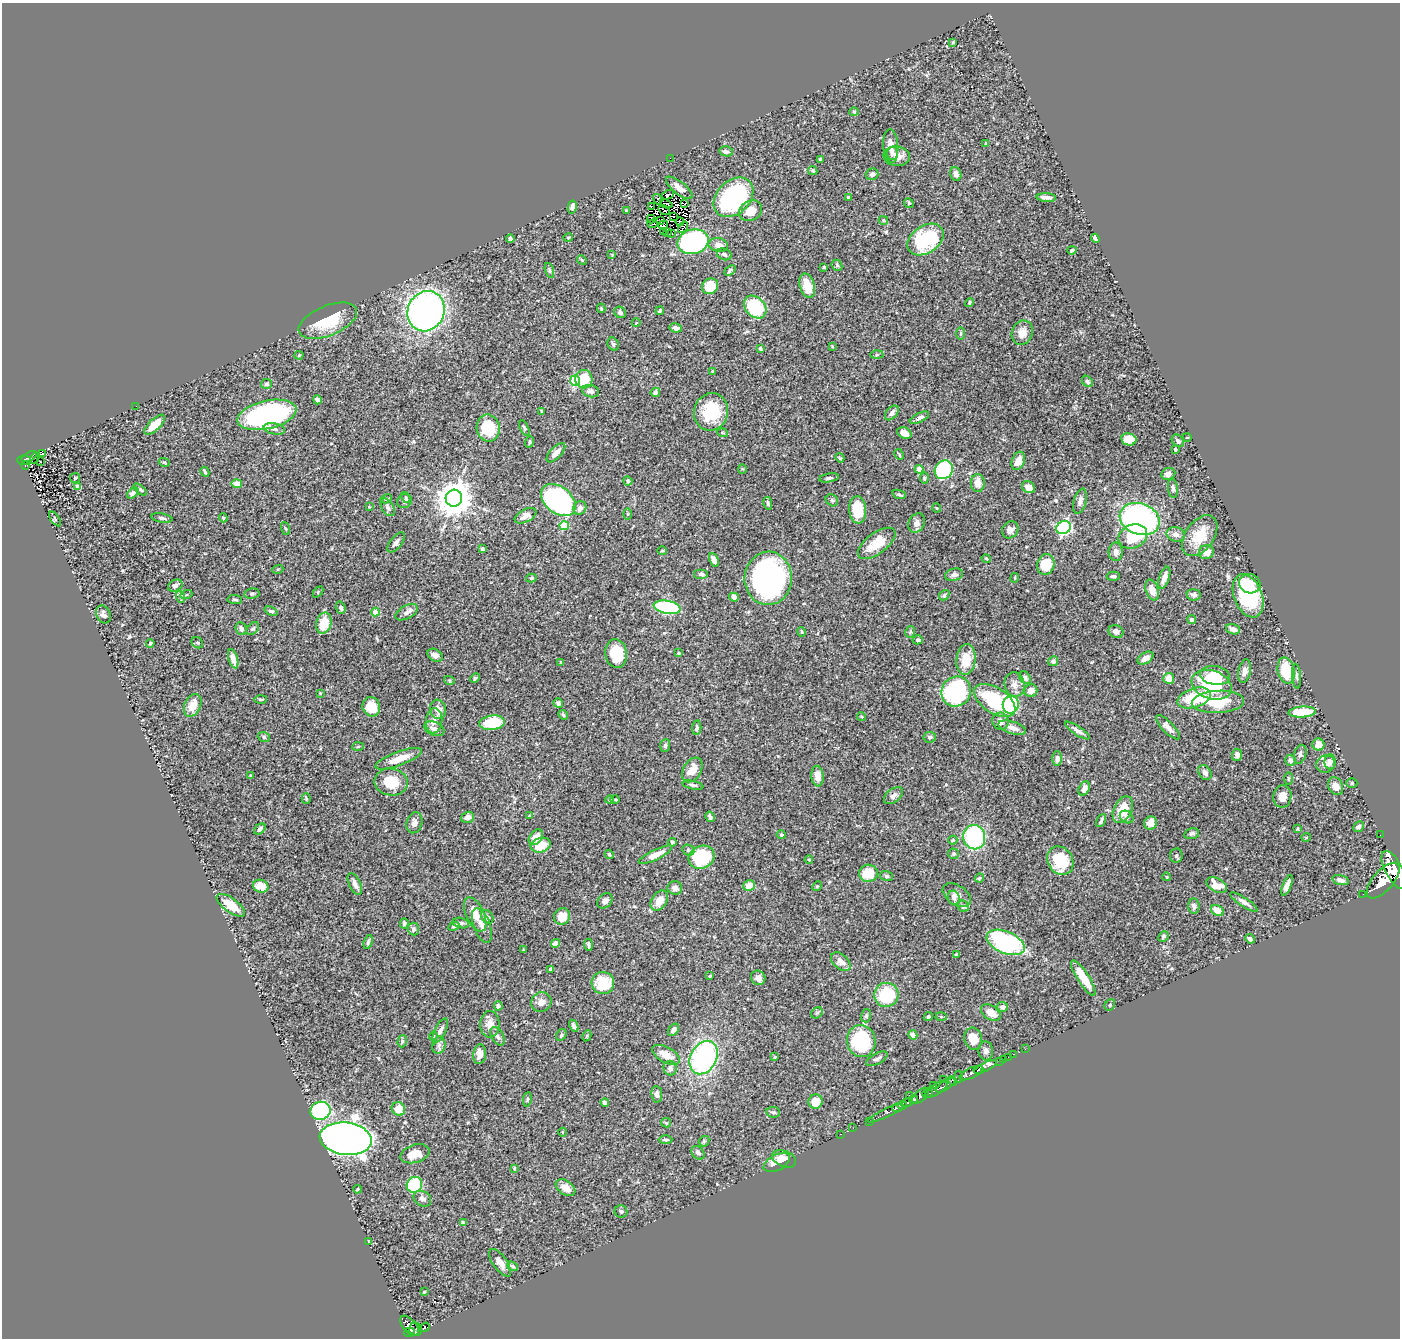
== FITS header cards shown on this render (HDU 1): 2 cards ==
NAXIS1  =                 1398
NAXIS2  =                 1336

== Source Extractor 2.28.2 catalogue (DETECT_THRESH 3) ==
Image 1398 x 1336 px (HDU 1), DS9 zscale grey, 1 PNG px = 1 image px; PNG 1402 x 1340 px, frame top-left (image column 1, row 1336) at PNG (2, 3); each listed source drawn as its Kron ellipse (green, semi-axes under 4 px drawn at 4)
Background 0.466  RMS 0.022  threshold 0.0671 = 3 sigma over >= 5 px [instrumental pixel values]
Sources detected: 428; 5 with non-positive FLUX_AUTO (blend fragments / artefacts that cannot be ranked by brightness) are neither listed nor drawn; the other 423 listed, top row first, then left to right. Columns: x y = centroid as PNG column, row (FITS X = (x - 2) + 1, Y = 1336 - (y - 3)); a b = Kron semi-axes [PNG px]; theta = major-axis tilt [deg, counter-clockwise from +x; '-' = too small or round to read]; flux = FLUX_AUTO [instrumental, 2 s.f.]
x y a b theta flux
953 42 3 3 - 1.8
854 112 4 4 - 1.7
986 143 4 3 - 2.3
891 146 17 7 -85 14
726 151 7 5 -11 4.5
892 153 6 5 - 3.9
897 156 13 9 -5 13
670 158 2 2 - 47
820 159 3 3 - 1.7
813 171 5 4 - 2.3
872 174 6 5 - 5.4
956 174 7 5 -71 6.4
679 188 16 6 -39 12
668 195 6 3 26 3.6
733 197 23 16 44 200
849 197 3 3 - 2.9
1046 197 10 4 -4 6.7
658 199 6 3 -59 4.4
909 203 5 4 - 1.9
666 204 6 2 -23 1.8
685 204 3 2 - 1.3
651 206 3 2 - 1.5
572 207 7 4 79 7.2
664 210 6 2 -35 2.4
626 211 3 2 - 1
751 211 12 9 31 23
673 216 3 2 - 3.7
651 219 4 3 - 2.2
883 220 5 4 - 1.8
661 221 2 2 - 1.3
680 222 4 3 - 0.71
653 224 5 2 - 1.6
663 225 5 2 - 1.6
683 227 6 3 57 7.2
663 231 2 2 - 1.5
667 232 3 2 - 3.5
671 233 2 2 - 2.7
568 238 5 3 - 1.7
1095 238 5 3 - 2.6
510 239 4 3 - 3
925 239 20 13 34 120
693 242 16 12 14 290
718 245 10 6 -12 13
1072 250 4 3 - 2.7
724 254 7 5 -21 4.1
612 255 3 2 - 1.1
582 260 5 4 - 2
837 265 6 5 - 2.3
824 267 3 3 - 1.7
549 270 8 3 -71 2.5
730 270 6 3 39 2.7
710 286 8 7 - 39
807 286 12 7 -73 20
969 302 5 3 - 2.2
755 307 12 9 -47 94
601 308 5 3 - 2.2
426 311 20 18 66 700
660 311 4 2 - 2.1
620 312 6 5 - 3.8
328 321 31 15 22 56
636 323 4 3 - 0.98
676 328 6 4 -9 5.3
1022 333 12 10 71 14
961 334 6 3 89 2.3
613 344 7 5 -63 3.1
832 346 4 3 - 1.2
760 349 4 3 - 2.2
299 355 4 4 - 1.4
877 355 6 4 2 2.4
712 371 3 3 - 1.6
584 379 9 8 - 49
575 381 5 5 - 120
1087 381 6 5 - 3
267 384 5 5 - 3
591 391 8 6 -14 6.3
655 392 5 4 - 4.1
317 400 4 3 - 3.1
136 406 2 2 - 6.9
542 411 4 3 - 1.9
711 412 19 17 73 63
892 413 8 5 50 5.8
267 415 30 14 13 290
919 418 10 4 27 5
155 425 13 5 44 23
488 428 13 11 -78 68
524 428 8 4 -65 2.4
274 429 11 5 -10 5.1
723 433 5 3 - 1.6
904 433 7 5 -24 10
1187 437 4 3 - 1.1
1129 439 8 6 -11 24
1178 441 7 5 -47 4.6
529 442 6 4 71 2.4
1175 449 3 3 - 2.2
556 453 12 5 47 10
43 454 4 2 - 1.8
899 454 6 3 -62 1.8
29 457 9 3 28 48
35 458 6 2 81 1.8
840 458 5 3 - 1.5
24 460 7 4 -3 81
1018 461 9 6 68 12
40 462 3 2 - 1.7
164 462 5 4 - 1.6
25 465 3 2 - 14
742 469 4 4 - 1.5
919 469 4 4 - 26
944 470 10 8 52 160
205 472 5 3 - 2.4
1168 474 7 6 - 8.6
75 478 5 5 - 2.3
829 478 10 4 9 3.5
924 478 5 4 - 2.6
628 481 4 4 - 2.6
978 483 9 7 -88 13
237 484 5 4 - 12
78 487 4 4 - 13
1029 487 7 5 -34 13
1173 488 10 5 -84 4.2
140 490 8 4 -39 2.9
133 493 7 4 39 5.7
899 494 7 3 -17 2.2
406 497 6 4 -59 2
454 498 8 8 - 3300
386 499 6 4 27 2
558 500 20 13 -39 320
832 500 7 5 -43 3
404 501 7 6 - 4.1
1080 501 13 6 76 7.6
768 503 6 3 -79 2.6
369 507 4 3 - 1.1
388 507 9 6 -59 5
580 508 7 6 - 7.3
937 508 4 3 - 1.1
858 510 13 8 -85 42
628 514 5 4 - 1.5
526 516 11 6 26 9.8
162 518 11 4 -9 3.9
223 518 4 4 - 1.6
55 519 8 4 -55 2.1
1140 519 20 15 -20 330
917 523 10 7 62 8.5
564 526 5 4 - 46
285 528 7 3 -71 1.8
1064 528 7 6 - 340
1010 530 9 7 53 8
1176 534 9 7 -19 6.9
1133 536 15 11 23 60
1200 536 23 14 54 40
396 542 12 5 52 5.9
877 543 22 10 37 34
482 549 3 3 - 3.9
662 551 5 3 - 1.6
1116 552 9 7 87 9.6
1206 552 8 7 - 13
986 559 5 3 - 1.6
714 560 7 4 -63 13
1046 564 10 8 75 42
278 569 5 3 - 1.4
701 574 7 5 0 3.3
954 575 9 6 13 6.1
1113 576 6 4 -1 3.7
531 578 5 4 - 2
768 578 26 23 86 370
1015 578 5 2 - 1.5
1164 578 11 5 72 11
1250 584 11 9 -20 16
175 586 7 5 27 5.1
1152 590 11 6 -72 16
318 592 6 4 47 1.9
252 594 7 5 8 2.9
186 595 6 3 19 1.9
944 595 6 4 49 2.5
1194 595 7 5 -7 4.5
1248 596 22 14 -69 99
181 597 6 4 -71 2.3
734 597 5 4 - 7.2
235 600 7 3 -5 2.1
667 607 13 6 -10 200
341 608 6 4 -71 4.1
271 611 7 4 -23 3.3
375 612 4 4 - 25
407 612 12 6 29 7.1
103 614 9 7 -63 5.8
1192 620 4 4 - 4.8
324 623 10 7 74 34
241 629 7 5 -67 5.7
253 629 7 5 45 2.8
1233 629 7 5 -16 8.2
802 632 5 3 - 1.8
910 632 6 4 76 2.2
1116 632 8 6 -22 6.8
918 640 5 4 - 3.1
150 643 4 3 - 2
197 643 6 5 - 2.6
679 653 3 3 - 1.7
616 654 14 10 -81 45
435 655 8 6 -31 5.7
1145 658 9 5 32 8.7
233 659 10 4 -74 13
966 659 15 9 83 32
1053 661 5 4 - 4.9
561 662 4 3 - 1.3
1286 670 13 8 -77 55
1245 671 12 6 79 8.6
1215 675 15 9 -8 30
1297 676 12 4 -85 3.9
475 678 5 3 - 2
1025 678 7 5 -50 3.5
1169 678 5 5 - 17
449 680 5 3 - 1.7
1014 684 12 10 -76 10
1212 685 20 14 -19 110
1031 691 6 6 - 11
956 692 15 14 - 200
320 693 3 3 - 1.1
1194 698 17 9 18 65
261 699 6 3 1 2
995 700 23 12 -33 120
1218 702 26 11 3 67
558 703 5 4 - 2.9
193 705 12 8 66 19
1011 705 9 8 - 100
371 707 10 8 -67 27
438 709 10 8 -75 12
1302 712 14 5 4 40
563 715 5 4 - 2.2
862 717 4 3 - 1.3
434 721 12 8 85 13
1000 721 8 8 - 8.8
492 723 13 7 6 59
1168 727 16 5 -45 9.1
697 728 7 4 83 3.4
1012 728 14 6 -17 12
434 729 10 6 -24 10
1077 730 14 4 -34 6.3
264 737 6 5 - 3
930 737 6 5 - 3.9
665 745 6 5 - 2.8
1318 745 6 6 - 17
358 747 6 4 3 1.7
1300 754 10 6 73 4.2
1237 755 6 5 - 7.4
1057 758 7 5 89 6.3
399 759 24 7 20 23
1290 760 5 5 - 5.6
1330 762 7 5 90 5.4
1326 764 9 8 - 13
692 770 13 9 58 20
1205 773 8 6 -53 6.2
250 775 4 3 - 1.3
817 776 10 6 -83 12
1288 779 6 3 -90 1.8
391 782 17 13 -10 37
1352 783 5 5 - 2.4
693 785 11 3 -13 3.3
1336 786 9 7 -64 12
1084 789 7 5 63 8.8
893 796 11 6 38 6
1282 796 11 9 80 14
306 798 5 4 - 1.8
615 799 5 2 - 1.9
610 800 4 4 - 2.6
1123 810 14 9 63 38
529 816 4 4 - 1.2
468 817 7 5 19 7.7
710 817 5 3 - 3
1127 817 7 6 - 3.5
1101 821 7 3 63 3.1
414 823 10 7 74 8.2
1151 823 7 6 - 9.3
1358 827 6 5 - 4.1
260 829 6 4 42 4.1
1297 829 4 4 - 1.5
1192 834 7 5 15 4.1
781 835 4 4 - 1.8
1380 835 2 2 - 4.6
536 837 9 6 54 14
974 837 12 11 - 160
1306 837 5 3 - 1.1
953 840 4 4 - 1.8
672 842 4 3 - 2.6
541 845 10 7 17 35
688 850 6 5 - 2.7
609 854 4 4 - 2.5
953 854 5 5 - 2.7
655 855 18 5 26 18
1176 855 7 6 - 3
701 857 13 11 26 95
809 860 4 3 - 1.1
1060 861 15 12 -55 56
1394 870 21 8 -62 2500
868 873 9 8 - 36
887 876 6 5 - 2.5
1167 877 4 3 - 1.1
979 878 5 3 - 2
1340 880 8 4 -16 6
1383 881 22 10 49 3100
355 884 12 6 -65 8.7
1217 885 11 6 -29 18
1287 885 11 4 68 9.3
261 886 8 6 -17 15
749 886 6 5 - 17
817 886 5 4 - 1.7
675 888 7 7 - 5.8
1363 894 2 2 - 5.5
957 895 16 9 -33 10
954 898 7 6 - 3.9
605 901 8 6 45 5.8
659 901 11 7 56 18
1244 902 16 4 -33 7.3
231 905 17 7 -36 30
963 906 6 5 - 3
1194 906 7 5 -85 5.6
1217 910 7 5 -32 15
475 914 18 9 -66 22
562 916 8 7 - 24
487 917 7 5 -58 4.5
404 923 5 4 - 3.5
461 923 8 5 -14 3.6
482 925 18 8 -70 11
454 926 6 4 27 2.3
414 929 6 5 - 4
1163 937 5 4 - 2.3
1250 939 5 4 - 4.9
368 942 7 4 74 3.1
1006 942 20 11 -23 180
555 943 4 4 - 8.8
588 945 6 3 -86 3.5
523 950 3 2 - 1.1
956 955 3 3 - 2.5
841 962 11 7 -42 11
551 969 4 3 - 2.6
710 976 3 2 - 1.6
758 978 7 7 - 9.7
1083 978 20 6 -57 36
603 983 11 11 - 51
886 995 12 12 - 72
541 1002 10 9 - 8.7
1110 1005 6 5 - 2.1
498 1006 4 4 - 4.6
1003 1007 5 5 - 5.7
817 1013 6 5 - 2.1
991 1013 11 7 -33 15
866 1016 7 5 73 3
928 1017 5 4 - 2.7
941 1017 5 3 - 1.5
490 1024 13 10 90 14
574 1026 6 4 -62 5.3
674 1030 7 4 51 5
440 1031 13 5 63 6.7
561 1035 6 4 61 2.8
913 1035 5 4 - 8.4
433 1036 4 4 - 1.6
497 1036 10 6 -60 4.6
587 1036 6 4 62 1.8
973 1039 11 8 -75 23
402 1041 6 4 71 2.3
861 1041 16 14 -81 120
439 1045 9 6 78 4.7
1025 1049 2 2 - 7.4
986 1051 9 7 -85 6
480 1054 10 6 85 13
1014 1054 2 2 - 6.3
666 1055 15 7 -29 18
775 1057 4 3 - 1.3
1008 1057 2 2 - 6.2
704 1058 17 13 63 290
877 1059 12 5 29 4.6
1003 1059 2 2 - 10
999 1061 2 2 - 11
985 1067 12 4 27 350
670 1068 7 6 - 5.5
979 1070 5 3 - 330
971 1073 12 5 27 560
959 1076 6 3 -85 100
943 1079 3 2 - 18
952 1081 5 3 - 130
933 1085 3 2 - 76
946 1085 11 4 31 210
936 1089 13 5 33 310
657 1094 8 5 -82 5.5
927 1094 5 3 - 180
909 1095 2 2 - 7.4
920 1096 10 5 43 710
527 1099 7 3 82 2.3
914 1099 4 3 - 390
605 1102 4 3 - 3.3
815 1102 7 7 - 24
907 1103 5 3 - 330
902 1105 4 3 - 290
897 1108 5 3 - 310
398 1109 7 6 - 22
320 1111 10 9 - 310
773 1112 7 5 -9 3.3
888 1112 21 3 26 230
869 1121 2 2 - 5.8
666 1123 5 4 - 1.8
853 1128 2 2 - 1.6
562 1132 4 3 - 1.3
841 1134 2 2 - 3.6
346 1139 26 16 -6 1900
666 1140 7 3 0 2.6
704 1141 6 4 44 2.1
698 1153 7 5 -51 5
415 1154 15 9 17 25
784 1159 13 8 -24 12
777 1163 14 8 28 20
514 1168 3 3 - 1.3
414 1185 8 7 - 98
565 1188 11 7 -35 15
357 1189 4 3 - 1.7
422 1199 9 7 -34 5.9
621 1211 6 6 - 3.2
463 1223 4 3 - 3.4
368 1241 3 2 - 0.89
500 1263 16 7 -54 10
513 1266 6 4 -38 2.2
424 1292 4 4 - 1.8
409 1326 12 6 -50 510
424 1327 6 4 35 96
416 1329 7 6 - 200
409 1332 5 4 - 250
At the frame edge (FLAGS 8, measured only in part): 1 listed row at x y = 1394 870
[5 non-positive-flux detections neither listed nor drawn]